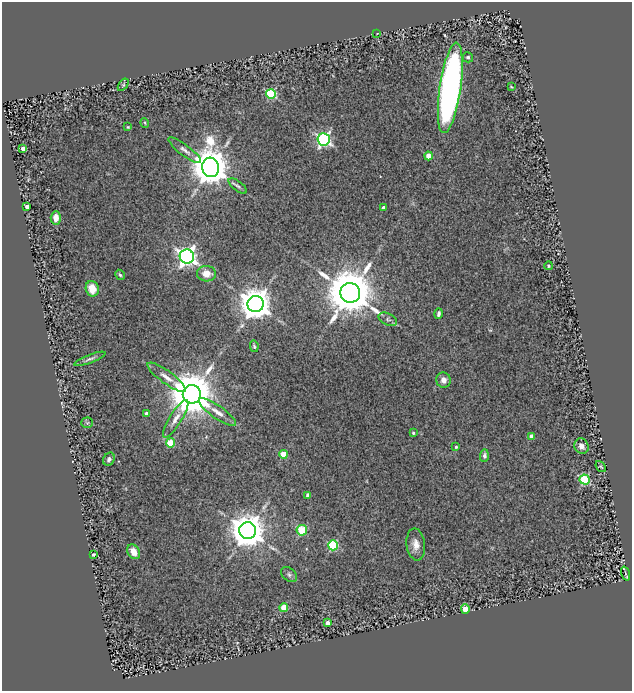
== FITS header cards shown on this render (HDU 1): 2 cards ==
NAXIS1  =                  630
NAXIS2  =                  689

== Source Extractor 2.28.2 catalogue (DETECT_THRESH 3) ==
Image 630 x 689 px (HDU 1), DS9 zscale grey, 1 PNG px = 1 image px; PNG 634 x 693 px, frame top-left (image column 1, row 689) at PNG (2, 2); each listed source drawn as its Kron ellipse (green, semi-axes under 4 px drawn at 4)
Background 0.59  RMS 0.12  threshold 0.365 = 3 sigma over >= 5 px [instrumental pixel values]
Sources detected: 57; all 57 listed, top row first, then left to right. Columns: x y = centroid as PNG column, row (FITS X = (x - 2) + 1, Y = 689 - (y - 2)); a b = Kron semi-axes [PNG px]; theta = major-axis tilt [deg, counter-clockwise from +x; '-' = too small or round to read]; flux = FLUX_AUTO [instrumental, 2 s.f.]
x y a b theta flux
377 33 3 2 - 4.7
468 57 5 5 - 19
123 85 7 3 55 10
511 87 4 3 - 8.4
450 88 46 10 82 3900
271 94 5 5 - 710
145 123 5 3 - 7.2
128 127 3 3 - 7.8
324 139 6 6 - 1900
23 149 4 4 - 58
185 150 20 5 -37 43
429 156 4 4 - 150
211 167 10 8 -83 24000
238 186 11 4 -36 22
27 206 4 3 - 53
383 208 4 4 - 44
56 218 7 5 86 68
187 256 7 7 - 4200
548 266 4 4 - 15
206 274 9 8 - 89
120 275 5 4 - 11
92 289 8 6 -72 130
350 293 10 10 - 47000
255 304 8 8 - 15000
439 314 5 3 - 17
388 319 10 5 -25 27
254 346 6 3 -78 12
90 359 16 4 21 26
167 377 23 6 -36 70
443 380 8 7 - 50
192 394 9 9 - 41000
217 412 22 6 -35 79
147 414 4 4 - 49
176 419 22 6 58 68
87 423 6 5 - 12
413 433 4 3 - 12
531 436 4 4 - 67
171 443 4 4 - 300
581 446 8 7 - 52
456 447 3 3 - 8.9
283 454 4 4 - 220
484 456 6 4 89 21
109 459 7 5 60 21
601 467 6 3 -50 9.1
585 480 5 5 - 600
308 495 4 3 - 48
248 530 8 8 - 20000
302 530 5 5 - 340
416 544 16 9 -83 71
333 545 5 5 - 540
133 552 8 6 -59 67
93 554 3 3 - 14
626 574 7 3 -71 10
289 575 9 6 -39 22
284 607 4 4 - 230
465 609 4 4 - 260
328 623 4 4 - 56